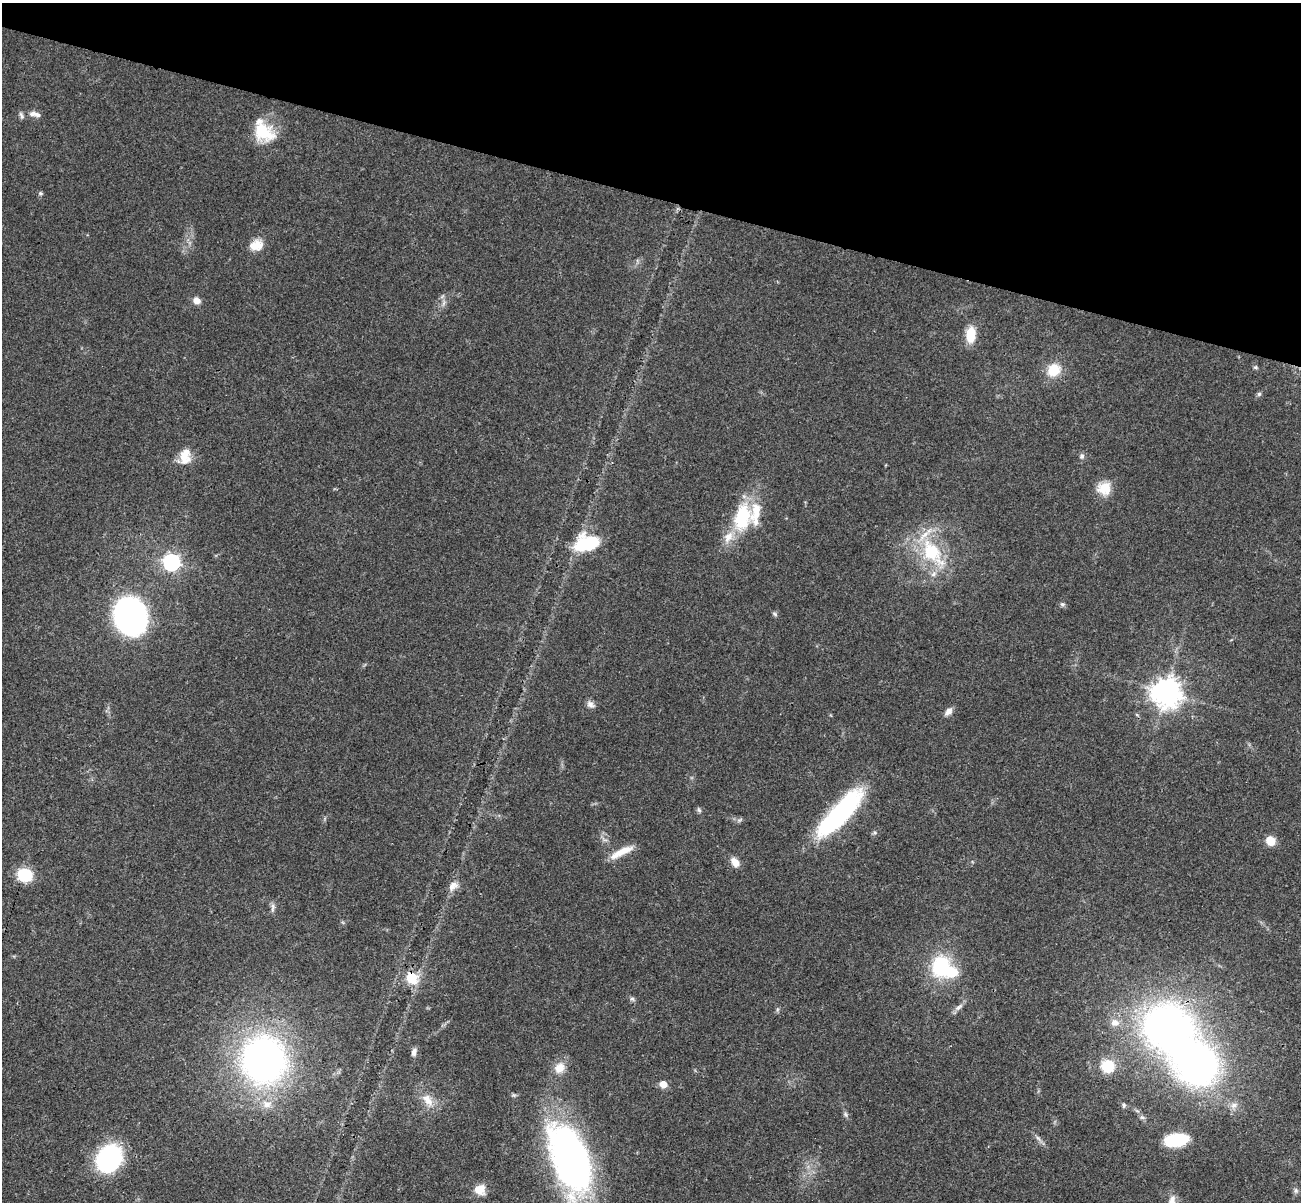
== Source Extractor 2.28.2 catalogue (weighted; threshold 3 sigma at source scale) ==
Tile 2 of 4 x 4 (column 2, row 1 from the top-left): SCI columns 1323-2621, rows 3908-5107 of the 5240 x 5291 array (HDU 1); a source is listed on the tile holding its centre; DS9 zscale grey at full resolution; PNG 1303 x 1204 px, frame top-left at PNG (2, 3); no overlay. Shown black and unused: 16% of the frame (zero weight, under 3 of 4 exposures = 6% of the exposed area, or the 3 px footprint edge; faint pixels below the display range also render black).
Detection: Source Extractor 2.28.2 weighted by HDU 2 'WHT'; one run over the whole footprint, this tile lists its part. Background 0.0482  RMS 0.0052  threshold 0.0236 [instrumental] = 3 sigma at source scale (4.5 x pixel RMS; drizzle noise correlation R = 1.50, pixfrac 1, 0.05/0.05 arcsec/px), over >= 5 px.
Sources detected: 60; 2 inside a brighter object's white glare — not listed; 4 inside a brighter listed object's ellipse — not listed separately; the other 54 listed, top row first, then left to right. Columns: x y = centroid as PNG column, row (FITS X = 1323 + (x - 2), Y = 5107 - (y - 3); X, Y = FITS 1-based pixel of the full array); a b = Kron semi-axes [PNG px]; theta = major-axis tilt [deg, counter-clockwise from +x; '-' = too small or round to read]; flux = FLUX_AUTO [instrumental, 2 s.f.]
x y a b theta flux
33 113 11 7 16 2.4
21 116 11 5 -69 1.3
263 132 29 21 -34 19
40 193 6 5 - 0.77
256 245 17 12 9 7.4
197 300 8 7 - 3.6
971 335 17 10 88 11
1255 367 6 5 - 0.81
1054 370 12 11 - 14
1259 394 5 5 - 1
185 454 19 12 62 8
1082 456 7 6 - 1.3
1104 488 17 16 - 8.9
742 517 40 23 76 32
587 543 29 19 9 26
932 552 41 22 -53 36
171 562 7 7 - 170
1062 604 6 5 - 1
775 614 7 5 -29 0.96
130 616 23 19 -70 210
1166 692 9 9 - 760
590 704 11 8 -30 2.3
948 711 11 7 48 2.8
699 810 7 5 -46 1
840 813 61 17 47 79
1270 841 10 9 - 6.1
621 852 32 8 26 8.6
735 862 12 8 -53 4.5
25 875 12 10 -20 24
453 886 15 10 37 4
273 907 13 5 85 1.8
940 966 19 15 73 35
412 978 12 10 -49 15
632 999 7 6 - 1.1
959 1007 14 6 42 2.4
1115 1023 12 11 - 4.2
1167 1026 47 44 -31 230
414 1052 10 5 76 2.1
263 1060 37 34 -84 230
1108 1066 10 9 - 19
559 1068 14 12 55 6.8
663 1084 6 5 - 7.2
427 1100 22 10 -51 7
267 1104 12 9 -33 4.7
1124 1105 6 5 - 0.96
1234 1105 10 8 8 2.9
845 1114 8 4 -71 1.1
1038 1138 8 5 -45 1.5
1176 1140 21 11 9 27
109 1158 23 19 58 85
570 1159 75 36 -69 210
480 1189 9 9 - 9
1296 1190 7 7 - 1.3
1172 1202 19 10 -90 5.7
Overlapping masked pixels (flux is a lower limit): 2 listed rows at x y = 412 978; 1167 1026
Isophote crosses this tile's border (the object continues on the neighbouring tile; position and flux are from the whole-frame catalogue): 2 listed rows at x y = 570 1159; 1172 1202